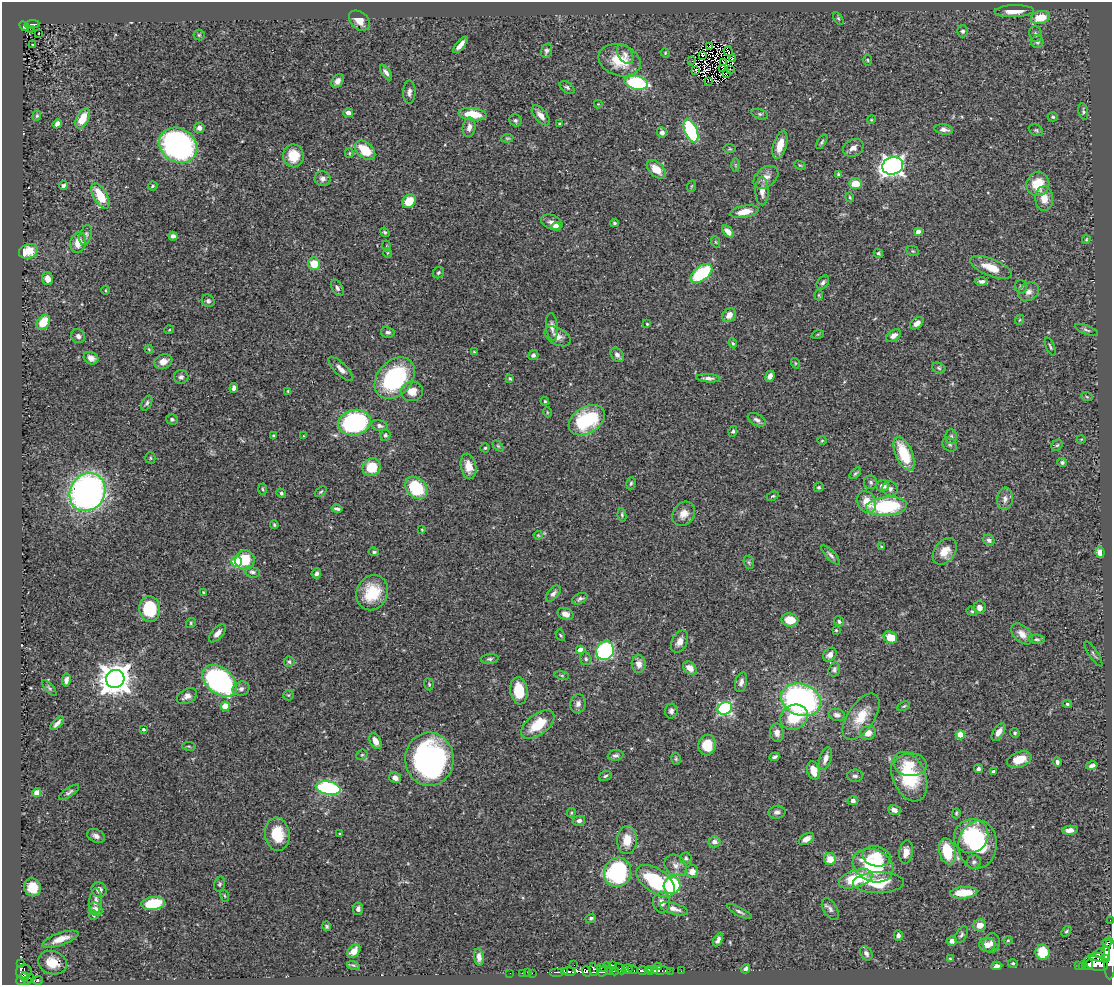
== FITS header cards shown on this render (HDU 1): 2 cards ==
NAXIS1  =                 1110
NAXIS2  =                  983

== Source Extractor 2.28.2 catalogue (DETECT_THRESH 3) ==
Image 1110 x 983 px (HDU 1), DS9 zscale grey, 1 PNG px = 1 image px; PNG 1114 x 987 px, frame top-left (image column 1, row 983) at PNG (2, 2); each listed source drawn as its Kron ellipse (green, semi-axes under 4 px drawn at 4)
Background 0.455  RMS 0.023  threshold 0.0678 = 3 sigma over >= 5 px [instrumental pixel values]
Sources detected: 394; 7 with non-positive FLUX_AUTO (blend fragments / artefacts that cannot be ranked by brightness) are neither listed nor drawn; the other 387 listed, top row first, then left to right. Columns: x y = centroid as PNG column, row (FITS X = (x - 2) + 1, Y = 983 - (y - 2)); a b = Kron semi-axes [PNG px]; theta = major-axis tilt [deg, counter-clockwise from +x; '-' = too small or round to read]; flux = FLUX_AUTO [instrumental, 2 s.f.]
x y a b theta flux
1014 11 19 6 2 21
838 18 7 4 -58 2
1040 18 9 6 13 33
359 21 12 8 -41 16
32 24 7 3 3 31
24 26 6 4 -44 39
30 29 3 2 - 3.6
963 31 6 5 - 3.6
38 34 3 2 - 1.4
1036 34 8 6 -81 4
199 35 5 5 - 2.1
1037 42 6 6 - 3.8
33 44 3 2 - 1.1
460 45 10 4 50 9.9
709 47 3 2 - 1.3
546 51 7 5 71 4
728 51 5 2 - 1.3
665 53 5 4 - 1.7
625 54 11 6 -56 6.4
703 55 3 2 - 1.1
732 58 3 2 - 1.7
620 60 21 15 -17 44
868 60 5 3 - 1.6
692 61 2 2 - 3
723 62 3 2 - 0.4
723 69 2 2 - 1
730 69 2 2 - 1.4
695 70 3 3 - 3.1
386 72 9 4 -56 5.9
726 73 3 2 - 2.7
338 81 7 5 56 8.3
708 81 3 2 - 2.5
636 83 12 7 -12 140
567 87 8 5 -37 3.5
409 92 11 6 88 6.7
598 104 4 4 - 1.3
1083 111 8 4 -79 2.9
348 113 5 4 - 7.7
473 114 14 6 -6 37
760 114 8 5 -15 3.2
541 115 12 6 -50 11
37 116 5 4 - 2.1
1053 117 5 4 - 2.3
82 119 11 6 61 31
515 120 6 5 - 3
871 120 4 3 - 1.3
57 124 5 4 - 6.4
560 124 3 3 - 1.5
469 127 10 6 82 9.5
199 128 5 5 - 6.9
944 129 9 5 -9 6.8
1036 130 7 5 -30 2.8
691 131 12 6 -67 150
662 132 5 5 - 4.6
507 138 6 4 7 1.8
822 142 8 4 58 2.6
178 145 20 16 -32 420
780 145 14 6 74 21
853 148 10 8 24 9.4
730 149 6 3 -1 1.9
365 150 12 7 -41 40
349 153 5 4 - 2.1
293 156 11 10 - 33
735 165 7 4 -90 2.2
800 165 6 4 -29 1.8
893 166 10 8 16 710
656 169 11 7 -44 22
839 174 4 3 - 2.7
766 177 14 9 39 12
323 179 8 7 - 6.4
855 184 6 5 - 27
1038 184 12 11 - 38
63 185 5 4 - 3.1
152 186 5 3 - 1.8
692 186 6 4 70 1.4
762 191 14 6 -89 11
100 196 14 6 -61 46
850 197 5 4 - 2
1044 198 12 9 -86 18
409 201 7 6 - 33
744 212 15 6 10 19
552 222 11 7 -22 7.3
614 223 4 3 - 2.3
556 226 4 4 - 14
728 231 7 4 -47 9.8
385 232 5 3 - 2.1
918 232 4 4 - 11
86 235 10 6 73 4.5
173 236 4 4 - 5.6
1086 239 4 3 - 1.6
716 242 6 3 -70 1.8
78 243 10 8 74 22
387 246 5 3 - 1.3
28 251 9 7 19 39
913 251 6 5 - 2.1
387 253 5 3 - 1.5
878 253 5 4 - 2.8
314 264 6 6 - 31
991 267 22 8 -22 25
438 273 6 5 - 2.8
702 273 12 7 37 110
47 279 6 5 - 11
981 281 6 4 -2 4.8
823 282 8 5 54 4
1021 287 7 6 - 3.3
337 288 9 5 -60 4.4
106 290 4 3 - 1.3
1028 292 11 8 34 8.6
819 295 5 3 - 1.4
208 301 7 6 - 3.4
729 315 7 6 - 12
1019 320 5 3 - 1.5
43 322 8 6 56 34
917 323 7 5 37 9.6
647 324 3 3 - 1.6
552 327 13 6 -84 7.8
169 330 5 3 - 1.3
1086 330 12 4 -21 4.1
388 332 7 5 -13 4
818 334 6 4 18 2
78 336 7 6 - 5.9
558 336 14 8 -28 10
894 336 8 5 33 7.8
733 343 5 4 - 2
1050 346 9 3 -67 2.3
149 349 4 3 - 1.6
474 352 4 3 - 1.3
533 355 5 5 - 4.4
617 355 8 6 -50 5.8
91 358 7 6 - 9
163 362 9 7 19 12
795 363 5 3 - 1.4
939 368 7 5 -18 2.6
341 369 16 6 -45 8.7
770 376 6 4 68 7.6
181 377 7 7 - 4.7
395 378 23 17 48 160
510 378 4 3 - 2.3
708 378 12 4 -4 5.5
234 388 5 4 - 4.9
288 391 4 3 - 1.5
412 391 11 10 - 18
1087 397 6 3 -20 1.9
545 401 4 3 - 1.7
147 403 8 4 61 3.3
547 412 5 3 - 1.3
172 419 6 5 - 3.1
587 420 19 13 32 130
757 420 10 5 -30 5.5
354 423 16 12 13 240
379 426 8 5 -15 4.3
733 431 5 4 - 2.7
273 435 4 3 - 1.4
385 435 5 5 - 2.8
304 436 4 2 - 0.97
951 437 7 5 89 3.7
1081 439 4 3 - 1.2
822 441 5 3 - 1.5
950 444 8 6 -40 3.6
1057 445 6 5 - 2.2
498 446 6 4 -45 2.2
485 448 4 4 - 2.1
904 454 18 8 -66 60
150 458 5 5 - 2.1
1062 462 5 4 - 2.8
468 466 13 7 -79 17
371 467 9 8 - 45
855 473 7 4 45 2.3
871 482 7 6 - 3.7
631 483 6 4 73 2.3
883 486 6 5 - 11
819 487 5 4 - 2.4
416 488 12 9 -46 77
263 489 5 3 - 1.8
890 489 8 7 - 5.5
87 492 20 17 57 670
321 492 6 4 39 2
281 493 5 4 - 2.6
773 496 6 4 25 1.9
1005 499 11 7 83 8.8
867 502 11 9 -63 25
886 506 20 9 5 120
337 509 5 3 - 3.9
684 514 13 10 54 15
622 515 7 4 -81 2.6
274 525 4 3 - 2
422 530 3 3 - 1.2
538 535 4 4 - 1.5
989 540 6 5 - 5
881 547 3 2 - 1.6
945 551 15 10 52 21
374 552 5 4 - 2.6
1100 552 5 4 - 15
831 555 12 4 -46 4.7
245 560 10 9 - 43
236 561 5 5 - 98
749 562 7 5 -70 2.6
252 572 7 5 -18 4.1
316 573 5 4 - 4.1
203 592 4 3 - 1.3
372 593 18 15 63 54
553 594 9 5 50 5.4
580 599 8 5 27 3.8
980 608 6 6 - 7.2
150 609 13 10 -85 70
972 611 6 4 -22 2.1
565 614 8 6 -21 8.2
790 620 8 6 -8 25
839 621 5 4 - 3.1
191 623 5 4 - 2
836 630 3 3 - 1.5
217 633 11 5 48 8.4
1022 634 13 8 -45 12
560 635 6 3 -60 1.6
890 637 7 5 -28 28
1037 639 8 4 -5 3
680 641 12 7 63 11
580 650 4 4 - 19
605 651 9 8 - 190
1093 654 15 3 -57 3
830 655 7 6 - 8.6
490 659 9 5 5 3.4
586 659 6 5 - 2.9
289 662 5 5 - 2.6
639 664 9 7 -90 11
690 668 7 5 -38 14
834 669 7 5 72 3.7
562 675 7 3 -9 1.9
115 679 9 9 - 2600
66 680 6 4 80 4.7
220 681 19 13 -41 320
741 682 10 5 75 6
429 684 6 4 -70 2.1
49 688 10 4 -49 2.9
241 689 8 7 - 6.2
519 691 14 8 -84 41
288 695 5 5 - 1.8
187 696 11 7 28 8.5
801 700 20 15 -21 360
578 704 9 7 76 7
1067 704 4 4 - 2.3
225 706 4 4 - 35
904 706 7 3 27 2
725 708 7 6 - 260
671 711 7 6 - 4.6
837 715 8 6 -14 5.4
794 717 14 12 27 57
861 717 26 13 56 35
57 723 8 3 46 5.1
538 725 19 10 37 44
143 729 4 3 - 2.6
999 732 10 5 59 11
777 733 9 7 -81 10
868 733 8 7 - 12
1015 733 5 4 - 2.4
960 735 4 4 - 35
375 741 8 5 -64 13
707 745 10 8 82 35
189 746 7 3 -9 1.7
362 755 6 5 - 2.2
615 755 8 5 6 4.2
774 757 5 3 - 2.9
429 759 27 24 -89 360
676 759 6 4 -76 2.3
825 759 12 6 72 9.6
1019 759 13 7 19 25
1057 762 4 4 - 4.2
911 765 16 11 -1 22
1092 766 6 4 13 5
978 769 4 4 - 3.7
814 771 10 6 -75 19
993 772 4 3 - 4.1
605 776 6 4 20 2.5
855 776 8 6 -1 4.2
909 777 26 16 -68 87
395 778 6 5 - 7.9
328 788 13 6 -9 200
69 792 12 4 34 3.9
37 793 4 4 - 19
853 801 5 4 - 5.4
894 810 6 4 -20 7.1
777 812 8 6 10 5.9
571 813 5 4 - 1.9
956 813 5 3 - 1.8
579 821 6 5 - 5.1
1070 830 8 4 3 8.5
277 834 16 12 -83 47
340 834 3 3 - 1.3
96 836 9 6 -25 6.2
971 836 17 16 - 78
806 839 8 5 32 11
627 840 14 10 89 25
714 842 6 5 - 9.1
978 845 24 19 84 110
947 851 13 8 -77 58
906 852 12 6 81 12
876 856 14 10 -12 25
686 858 6 6 - 2.9
830 859 6 6 - 21
974 862 7 6 - 3.8
676 865 12 10 -36 9.2
873 866 21 16 -25 100
692 871 6 6 - 12
618 872 15 13 74 190
856 879 17 8 18 60
656 881 22 12 -35 110
878 883 25 10 1 58
220 884 7 5 74 2.7
672 885 9 8 - 110
32 887 9 8 - 26
99 890 8 7 - 8
964 893 14 5 3 39
225 896 6 3 -71 1.6
96 901 13 6 86 7.8
662 902 10 8 -87 11
153 903 12 6 7 59
96 909 7 6 - 8.4
358 909 6 5 - 4.4
674 909 14 5 -16 10
830 909 12 6 -59 6.3
739 912 14 4 -28 4.3
94 915 4 4 - 2.3
591 918 5 4 - 2.9
1110 920 2 2 - 0.75
980 925 6 6 - 15
327 926 5 4 - 2.5
1066 931 6 4 50 2.3
898 935 5 4 - 5.1
961 935 9 5 62 3.6
60 939 19 6 19 18
718 940 7 4 61 5.9
1008 940 4 4 - 1.6
952 941 5 4 - 6.3
992 943 10 8 78 8.8
1107 943 5 3 - 97
987 945 8 7 - 13
354 951 8 5 45 11
1043 952 7 7 - 49
866 953 7 5 -62 4.7
1100 953 5 4 - 160
1106 953 7 4 -81 410
479 957 8 4 -82 7.1
1099 958 10 4 -8 280
1110 958 21 6 90 1300
950 959 4 3 - 1.8
52 963 14 11 -18 25
1013 963 5 4 - 2.5
1096 963 12 7 -17 1000
20 964 3 3 - 13
353 965 6 4 -18 2.2
574 965 2 2 - 2.2
612 965 3 2 - 12
1089 965 5 3 - 260
607 966 3 2 - 8.7
997 966 5 4 - 4.8
1079 966 3 3 - 60
1083 966 2 2 - 11
601 967 3 2 - 44
658 967 3 3 - 29
620 969 6 3 -45 25
627 969 5 5 - 120
746 969 5 3 - 4.5
593 970 7 4 -78 100
633 970 5 3 - 43
643 970 5 3 - 89
655 970 3 3 - 22
658 970 12 3 -3 90
24 971 8 7 - 170
587 971 5 4 - 99
603 971 6 4 56 82
610 971 2 2 - 10
614 971 4 2 - 16
649 971 4 4 - 190
670 971 2 2 - 7.4
681 971 2 2 - 3.9
556 972 7 2 0 50
564 972 3 3 - 120
569 972 6 3 -5 120
510 973 2 2 - 4.6
522 973 2 2 - 7.5
527 973 2 2 - 1.6
532 973 2 2 - 0.4
24 977 4 3 - 53
30 978 4 3 - 33
27 980 4 2 - 58
38 980 5 4 - 110
21 981 4 3 - 58
At the frame edge (FLAGS 8, measured only in part): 2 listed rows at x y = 1110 920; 1110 958
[7 non-positive-flux detections neither listed nor drawn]